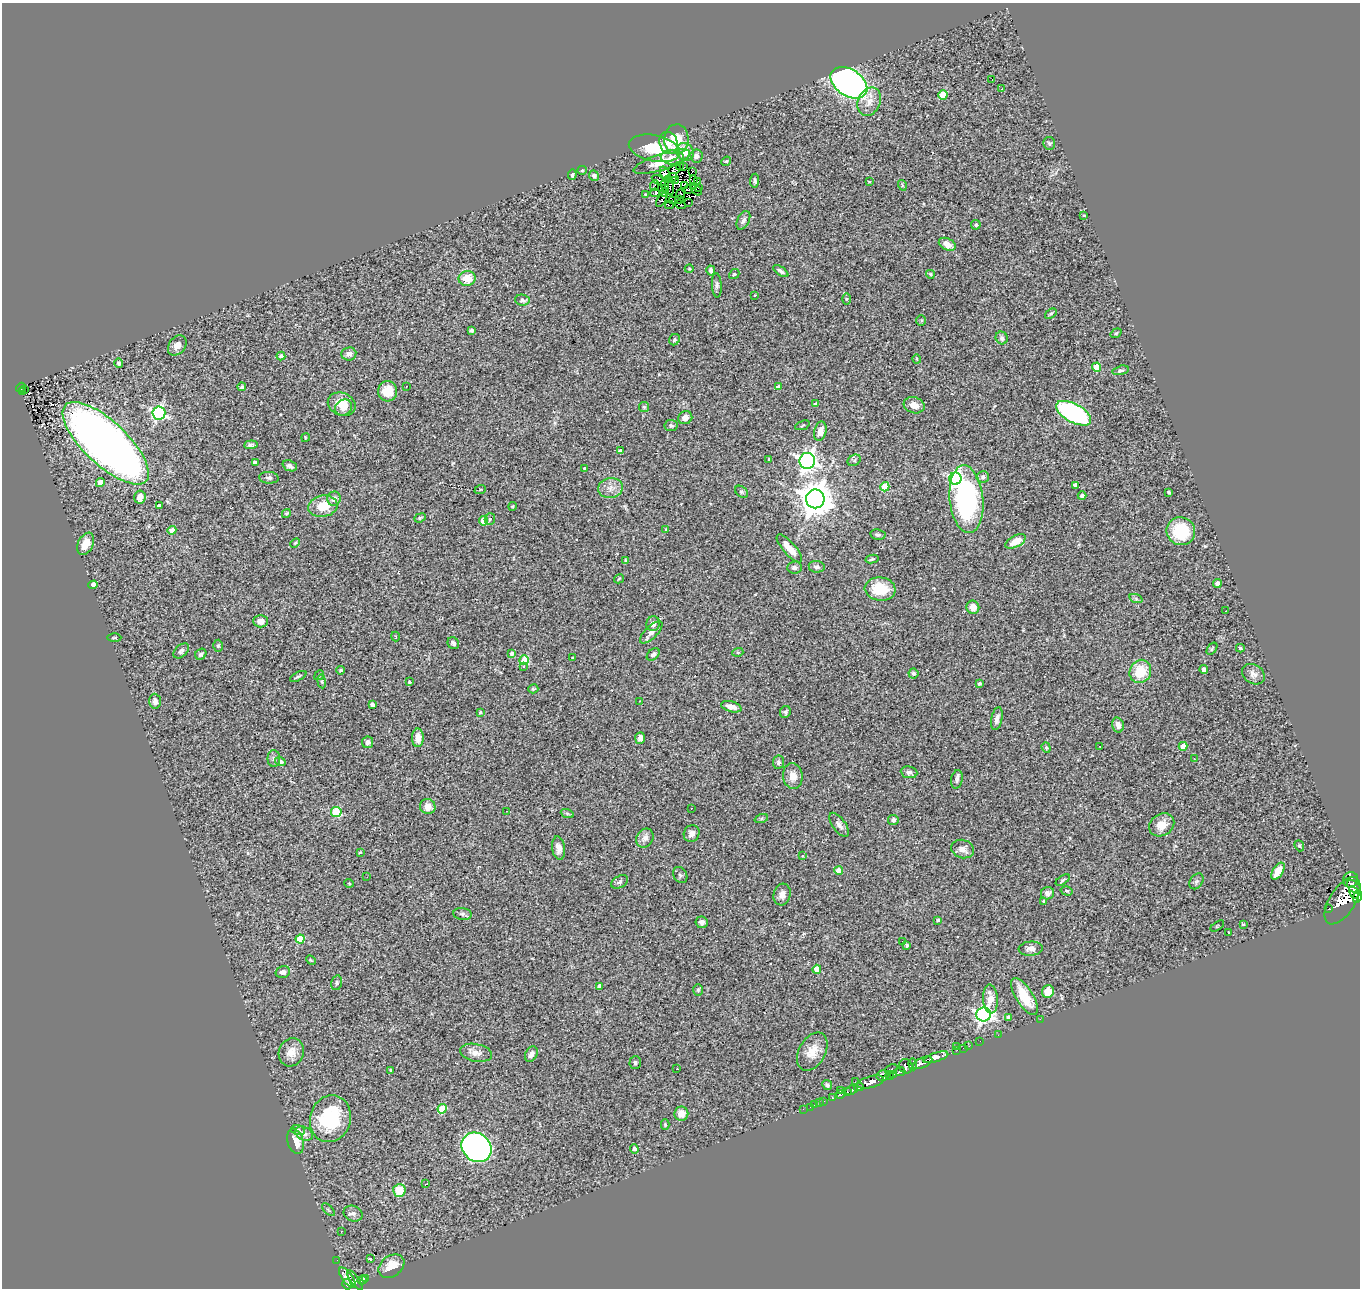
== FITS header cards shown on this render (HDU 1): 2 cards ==
NAXIS1  =                 1358
NAXIS2  =                 1286

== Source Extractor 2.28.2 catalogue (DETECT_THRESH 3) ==
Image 1358 x 1286 px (HDU 1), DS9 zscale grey, 1 PNG px = 1 image px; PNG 1362 x 1290 px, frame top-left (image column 1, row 1286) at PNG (2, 3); each listed source drawn as its Kron ellipse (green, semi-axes under 4 px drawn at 4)
Background 0.429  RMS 0.056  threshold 0.169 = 3 sigma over >= 5 px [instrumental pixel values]
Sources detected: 315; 7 with non-positive FLUX_AUTO (blend fragments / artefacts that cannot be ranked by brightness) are neither listed nor drawn; the other 308 listed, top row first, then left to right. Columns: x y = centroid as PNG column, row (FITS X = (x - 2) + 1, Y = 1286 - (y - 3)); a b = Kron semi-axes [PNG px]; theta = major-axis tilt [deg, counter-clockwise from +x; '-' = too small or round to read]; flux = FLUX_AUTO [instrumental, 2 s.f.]
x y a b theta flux
992 79 3 2 - 23
849 83 20 13 -34 1600
1002 89 3 3 - 2.5
943 95 5 4 - 110
869 102 15 11 64 38
676 139 15 12 87 96
669 143 11 9 -71 37
1049 143 6 6 - 7.3
654 148 26 13 -12 130
685 152 9 8 - 60
696 156 6 6 - 18
672 157 11 7 -1 22
726 161 5 4 - 4.2
662 162 30 8 19 66
680 166 2 2 - 4.1
684 167 3 2 - 7.4
582 170 4 4 - 4.2
674 170 6 3 18 0.63
692 171 4 2 - 4.6
665 174 8 4 -67 15
572 175 5 3 - 8.7
594 176 5 4 - 9.9
671 178 7 2 24 0.75
694 179 3 3 - 0.85
659 180 8 3 -29 8.1
675 180 3 2 - 3.1
698 181 3 2 - 5.9
755 181 7 4 83 7.3
869 181 4 2 - 3.2
654 185 5 2 - 10
665 185 2 2 - 2.8
902 185 5 3 - 3.5
685 186 3 2 - 1.3
694 186 3 2 - 6.1
670 187 9 3 -77 7.6
698 188 3 2 - 1.9
665 189 4 3 - 2.8
689 189 4 2 - 7.5
696 190 6 2 -39 11
655 193 5 3 - 8.9
665 193 3 2 - 4.6
681 194 5 2 - 1.2
646 195 4 3 - 6
679 199 4 2 - 5.9
662 200 8 3 56 3.8
673 201 2 2 - 1.3
689 202 2 2 - 0.53
669 205 4 2 - 9.5
680 205 5 2 - 15
1084 215 4 3 - 4.6
743 220 10 6 63 13
976 225 5 4 - 6.4
947 244 9 5 -26 30
689 269 4 3 - 3
711 270 5 4 - 11
781 271 8 4 -35 10
734 274 6 4 41 4.8
930 274 4 4 - 7.1
467 278 8 7 - 67
717 285 12 5 -87 11
755 295 3 2 - 2.7
846 299 6 4 90 4.1
522 300 7 5 -7 13
1051 314 6 4 37 5.4
921 321 5 4 - 5.3
472 330 4 3 - 6.7
1116 333 6 3 36 3.9
1002 338 6 6 - 13
674 340 6 5 - 6.8
177 345 11 8 53 29
349 354 7 6 - 17
281 356 4 4 - 9.7
917 359 4 4 - 4.2
119 363 5 4 - 9
1096 367 4 4 - 110
1121 370 8 4 13 7.2
406 386 2 2 - 2.7
21 387 5 3 - 42
242 387 4 4 - 8.3
779 387 4 4 - 37
24 389 3 2 - 3
388 391 10 9 - 65
22 392 2 2 - 2.6
342 404 14 11 -22 52
816 404 3 3 - 8.9
914 405 10 8 -17 31
644 407 5 5 - 5.7
344 408 9 7 34 25
159 413 6 6 - 830
1074 413 19 9 -28 620
685 418 7 6 - 25
671 425 6 5 - 9.2
802 425 7 2 21 3.5
820 431 10 6 77 27
305 437 4 2 - 3.1
106 443 55 21 -43 3800
251 445 6 4 6 8.6
620 451 4 3 - 15
769 459 3 3 - 4.7
854 460 7 5 29 8
807 461 8 8 - 1700
255 463 4 4 - 18
290 466 7 5 -22 11
585 468 3 3 - 4.8
983 477 6 6 - 11
269 478 9 6 -4 10
955 479 6 6 - 690
100 482 4 4 - 26
1075 485 4 4 - 23
885 487 5 4 - 140
610 488 12 10 9 31
480 490 6 3 20 4
741 492 7 5 -40 6.7
1169 492 3 3 - 5.1
1082 496 4 3 - 9.1
140 497 6 5 - 31
334 499 7 6 - 21
815 499 9 9 - 8000
966 499 34 17 -84 640
159 505 4 3 - 14
323 506 15 10 9 77
513 506 4 3 - 3.8
286 513 5 3 - 5.3
420 518 6 4 21 5.4
490 519 6 5 - 7.9
484 521 4 4 - 98
666 529 3 3 - 3.3
172 530 4 4 - 46
1181 531 14 14 - 180
878 535 8 5 -9 7.8
1016 541 11 5 28 57
295 543 5 3 - 3.8
86 544 12 7 65 45
789 548 18 6 -48 47
872 559 6 4 12 6.1
625 560 3 3 - 5.2
794 567 7 6 - 12
817 567 8 5 -7 11
619 579 5 3 - 3.8
1217 583 4 4 - 12
93 585 5 4 - 26
880 589 15 11 -6 120
1136 599 7 4 -19 6.9
973 607 7 6 - 36
1225 611 2 2 - 2.3
261 621 7 6 - 23
653 624 7 6 - 18
651 632 14 6 44 21
395 636 5 2 - 2.8
114 638 7 3 1 4.3
453 643 6 5 - 11
218 646 6 4 88 6.5
1240 648 4 3 - 6.2
1212 649 7 4 55 5.5
181 651 9 5 43 10
738 652 5 3 - 4.5
512 653 4 4 - 13
201 654 6 5 - 11
653 654 7 5 43 13
573 657 3 3 - 3.8
524 660 5 4 - 160
524 667 3 3 - 29
1204 669 4 4 - 12
341 670 4 3 - 7.6
1140 671 12 10 60 98
913 673 5 5 - 10
1253 674 12 9 -33 22
319 675 5 4 - 4.7
298 676 9 3 27 5.9
322 681 7 3 -81 4.6
409 682 3 3 - 5.4
979 684 4 3 - 7.5
533 689 5 4 - 5.7
155 701 7 6 - 15
639 701 3 2 - 2.3
372 704 4 3 - 15
731 707 10 5 -16 32
480 712 3 3 - 6.1
785 712 6 5 - 9.2
997 719 11 5 78 18
1118 725 8 5 -76 17
418 738 9 6 90 37
640 738 6 5 - 20
368 742 6 5 - 16
1100 746 2 2 - 1.8
1183 746 4 4 - 43
1046 748 5 4 - 4.6
1194 758 2 2 - 12
274 759 8 6 -90 9.6
280 762 5 4 - 16
778 762 7 5 81 8.8
909 772 8 6 -8 11
793 776 13 10 -83 36
957 779 9 6 78 12
428 807 8 7 - 39
691 808 2 2 - 2.2
507 811 2 2 - 2.2
336 812 5 5 - 220
567 813 7 4 -20 6.5
761 819 7 4 19 6.5
893 820 5 5 - 12
839 825 14 6 -54 18
1162 825 13 10 34 44
692 834 8 7 - 19
645 838 10 8 58 24
1299 846 6 4 -68 4.8
559 848 12 6 -82 22
963 849 11 9 -16 26
360 852 4 3 - 4
803 855 4 3 - 8.5
839 870 4 4 - 60
1278 871 9 5 57 46
680 875 8 6 -58 9.2
367 877 2 2 - 2.1
1063 880 8 4 34 6.8
1351 880 8 7 - 170
1196 881 8 6 55 9
619 882 9 6 28 11
349 883 5 3 - 2.8
1354 887 8 5 -43 590
1067 891 6 4 -16 6.1
1354 892 7 4 -61 420
1047 893 6 6 - 16
782 895 11 8 75 24
1357 896 6 3 78 420
1044 901 3 3 - 6.2
1342 901 27 13 58 1900
1329 909 3 3 - 38
462 914 9 6 -7 9.2
938 920 4 3 - 6.8
702 922 6 6 - 15
1243 924 3 3 - 4.2
1217 926 8 3 34 3.5
1229 933 3 2 - 5.3
300 939 4 4 - 110
903 942 3 3 - 17
907 945 3 3 - 6.7
1031 949 12 7 4 20
311 960 5 4 - 4
817 969 4 4 - 57
283 972 7 5 15 17
337 983 7 5 76 7.7
600 986 4 4 - 27
698 990 6 5 - 5.1
1048 992 6 6 - 54
1024 996 21 8 -58 110
990 999 14 7 -87 43
984 1015 7 7 - 1100
1008 1017 4 3 - 11
1040 1019 2 2 - 47
998 1035 2 2 - 4.9
980 1041 2 2 - 4.9
969 1046 3 2 - 6.9
957 1047 2 2 - 2.7
963 1048 3 2 - 8.4
957 1050 2 2 - 5.1
291 1052 14 12 71 41
812 1052 20 13 61 57
476 1053 16 9 -11 29
531 1054 8 5 63 19
936 1057 13 4 18 650
635 1062 6 5 - 7.8
922 1063 10 5 24 420
913 1064 6 4 -85 110
906 1066 7 6 - 190
677 1069 3 2 - 15
891 1069 7 3 21 47
391 1070 3 3 - 6.8
900 1072 5 4 - 130
890 1075 4 3 - 71
894 1075 3 2 - 28
883 1076 6 5 - 270
855 1082 3 2 - 4.9
871 1082 14 5 15 1000
827 1085 5 4 - 6.5
859 1087 5 4 - 170
851 1090 7 4 24 210
840 1091 3 2 - 8.5
847 1092 3 3 - 120
840 1095 4 3 - 62
832 1098 4 3 - 49
824 1101 3 2 - 11
819 1103 2 2 - 3.4
814 1105 3 2 - 9.5
810 1107 2 2 - 1.8
442 1109 5 4 - 140
803 1109 3 2 - 3.1
681 1114 7 7 - 33
330 1119 24 20 72 270
665 1124 5 4 - 4.8
298 1130 7 5 -14 6.1
304 1134 9 6 -28 19
296 1141 13 8 -73 49
477 1147 16 13 -43 1400
634 1149 4 4 - 14
425 1184 3 2 - 3.1
399 1190 6 6 - 82
328 1210 8 3 -45 3.7
353 1213 9 7 -22 15
341 1231 3 2 - 2.4
371 1258 3 3 - 170
337 1260 2 2 - 1.5
391 1266 14 10 35 71
347 1278 12 5 -54 230
366 1278 3 3 - 25
355 1280 12 4 -54 140
362 1280 4 3 - 36
347 1284 5 4 - 210
At the frame edge (FLAGS 8, measured only in part): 1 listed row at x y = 1357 896
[7 non-positive-flux detections neither listed nor drawn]